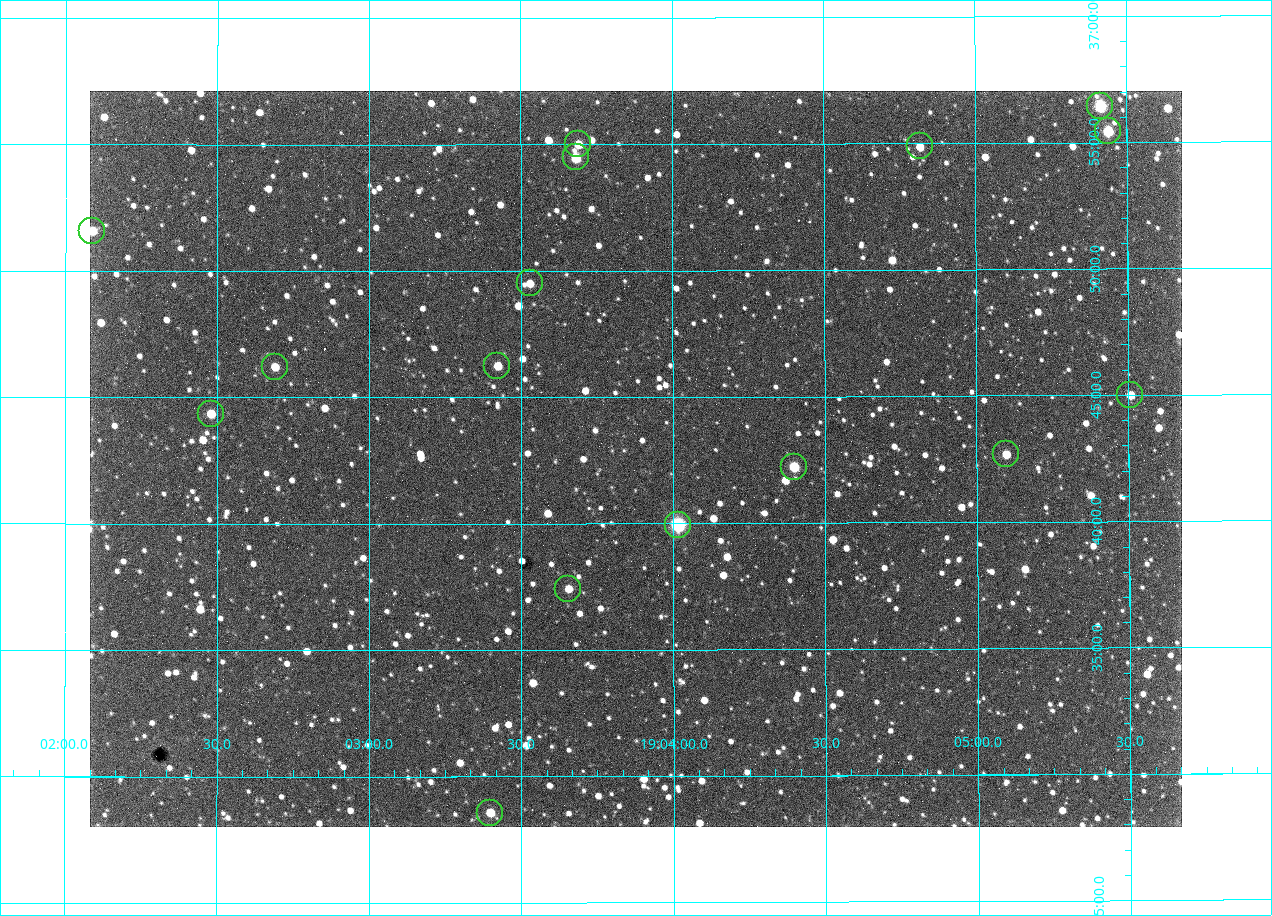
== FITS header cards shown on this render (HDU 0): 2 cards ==
NAXIS1  =                 1092 /fastest changing axis
NAXIS2  =                  736 /next to fastest changing axis

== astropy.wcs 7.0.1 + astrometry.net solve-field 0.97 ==
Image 1092 x 736 px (HDU 0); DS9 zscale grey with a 90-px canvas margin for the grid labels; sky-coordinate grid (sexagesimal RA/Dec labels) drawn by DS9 from the SOLVED WCS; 16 Tycho-2 reference stars matched to detected sources circled (green)
Header WCS: none
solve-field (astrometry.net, Tycho-2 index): SOLVED blind (the file carries no WCS)
Solved WCS: RA---TAN-SIP/DEC--TAN-SIP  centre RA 19:03:53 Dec +36:43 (285.97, +36.71 deg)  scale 2.37 arcsec/px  FOV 43.2' x 29.1'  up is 0 deg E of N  parity flipped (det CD > 0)
(file carries no celestial WCS; the grid is the blind solution)
Tycho-2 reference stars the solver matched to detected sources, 16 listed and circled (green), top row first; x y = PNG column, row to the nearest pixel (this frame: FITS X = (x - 90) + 1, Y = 736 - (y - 91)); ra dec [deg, ICRS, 3 dp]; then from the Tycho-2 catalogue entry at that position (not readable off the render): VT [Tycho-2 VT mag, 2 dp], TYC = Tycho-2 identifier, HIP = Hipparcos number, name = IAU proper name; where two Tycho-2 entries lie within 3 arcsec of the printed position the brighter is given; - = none
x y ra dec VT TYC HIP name
1100 106 286.353 +36.941 8.32 2652-644-1 93748 -
1108 131 286.360 +36.924 9.83 2652-14-1 - -
578 144 285.922 +36.917 10.48 2652-1249-1 - -
920 146 286.204 +36.915 10.94 2652-350-1 - -
576 157 285.920 +36.908 9.57 2652-218-1 - -
92 231 285.522 +36.860 10.88 2651-1921-1 - -
530 283 285.882 +36.825 10.95 2652-329-1 - -
497 366 285.856 +36.771 11.11 2652-1253-1 - -
275 367 285.672 +36.770 11.14 2651-2527-1 - -
1130 395 286.377 +36.750 10.72 2652-110-1 - -
211 414 285.620 +36.739 11.03 2651-1906-1 - -
1006 454 286.274 +36.711 10.88 2652-1070-1 - -
794 467 286.100 +36.704 10.14 2652-1649-1 - -
678 525 286.004 +36.666 8.52 2652-1368-1 - -
568 589 285.914 +36.624 11.11 2652-845-1 - -
490 813 285.849 +36.476 10.21 2652-1424-1 - -